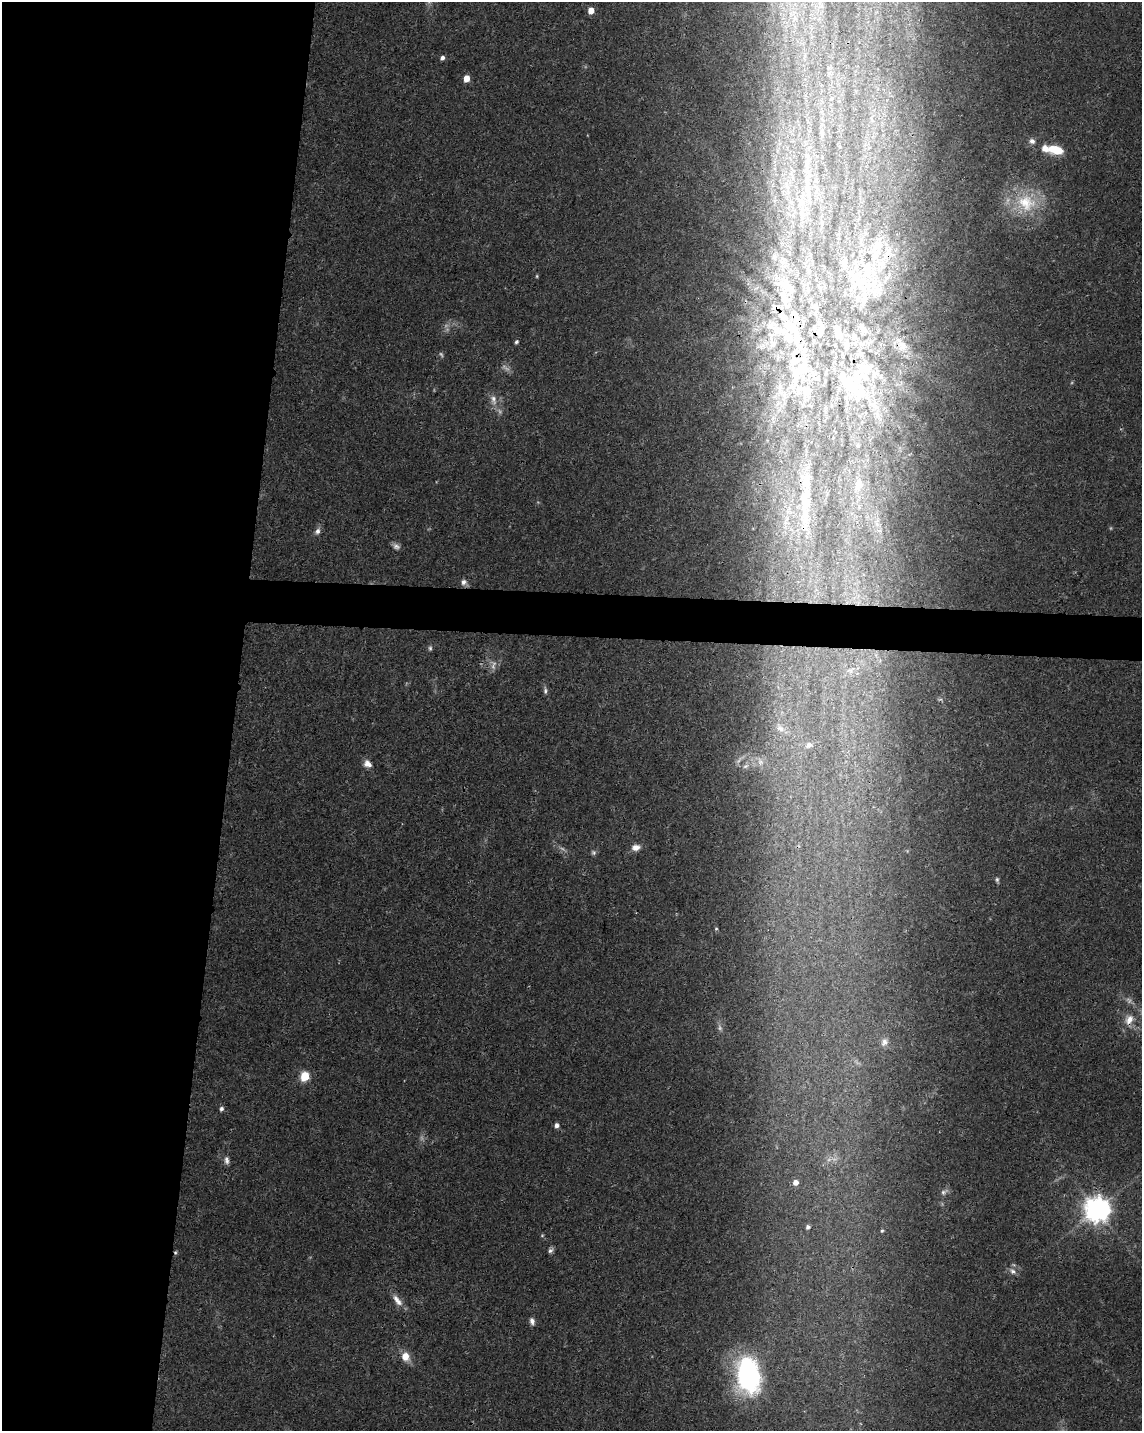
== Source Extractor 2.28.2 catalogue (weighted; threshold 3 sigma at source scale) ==
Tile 5 of 4 x 3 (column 1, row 2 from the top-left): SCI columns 4-1143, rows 1661-3089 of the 4572 x 4802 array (HDU 1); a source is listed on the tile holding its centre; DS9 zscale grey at full resolution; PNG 1144 x 1433 px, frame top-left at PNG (2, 2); no overlay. Shown black and unused: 23% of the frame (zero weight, under 3 of 4 exposures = <1% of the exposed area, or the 3 px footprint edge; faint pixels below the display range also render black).
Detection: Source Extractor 2.28.2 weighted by HDU 2 'WHT'; one run over the whole footprint, this tile lists its part. Background 0.0366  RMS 0.0033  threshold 0.015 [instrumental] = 3 sigma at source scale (4.5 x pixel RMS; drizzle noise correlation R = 1.50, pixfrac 1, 0.0396/0.0396 arcsec/px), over >= 5 px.
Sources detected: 96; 13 too faint to see at this stretch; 1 cosmic-ray / hot-pixel residue — not listed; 22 inside a brighter listed object's ellipse — not listed separately; the other 60 listed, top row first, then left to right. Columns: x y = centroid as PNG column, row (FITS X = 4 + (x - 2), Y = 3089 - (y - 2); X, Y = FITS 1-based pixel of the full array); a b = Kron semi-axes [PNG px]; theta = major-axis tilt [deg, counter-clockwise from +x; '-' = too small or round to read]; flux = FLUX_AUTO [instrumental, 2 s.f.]
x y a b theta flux
591 10 5 5 - 4.2
442 58 5 4 - 1.2
466 78 5 4 - 4.6
1032 141 9 7 -21 1.4
1056 150 16 9 -13 7.5
807 182 27 8 -86 5.4
801 203 18 9 68 5.3
1026 203 33 27 -15 19
887 253 39 20 59 18
782 260 15 11 54 4.3
537 276 4 4 - 0.36
858 281 35 28 82 17
785 285 37 20 -33 14
775 329 36 14 -41 11
863 329 10 7 -23 0.99
794 333 56 15 -60 17
838 333 11 4 -73 2.1
516 342 5 4 - 0.64
902 345 25 12 -57 5.5
762 346 11 7 22 2.3
801 367 43 23 51 17
854 384 42 35 -74 26
493 400 17 9 -77 2.9
858 445 4 4 - 0.51
805 481 20 15 -75 5.7
859 484 7 6 - 5.4
806 513 36 11 81 9.6
787 519 12 6 59 2.2
317 531 10 7 64 1.4
396 546 10 7 -39 1.3
464 582 8 7 - 1.4
430 648 7 5 -90 0.67
545 691 10 5 -86 0.89
780 728 16 10 -43 3.5
809 745 8 6 23 1.6
760 762 13 8 -73 2.5
368 764 10 8 -37 2.4
745 766 9 6 27 1.2
636 847 11 8 11 2.5
593 852 7 6 - 0.78
997 879 6 5 - 0.64
716 929 4 4 - 0.38
1129 1020 17 11 77 4.5
884 1042 11 9 69 1.7
305 1076 6 5 - 18
221 1109 6 5 - 0.92
556 1125 5 4 - 1.6
227 1160 11 6 -81 1.4
795 1182 5 5 - 2.4
944 1192 12 7 32 1.3
1097 1210 8 8 - 410
808 1227 4 4 - 1
882 1231 4 3 - 0.48
542 1235 5 5 - 0.39
550 1250 8 5 37 0.96
1013 1271 11 7 -41 1.6
397 1300 19 7 -51 3
532 1321 9 5 -77 1.4
405 1356 9 8 - 4.6
748 1375 29 18 -83 80
Overlapping masked pixels (flux is a lower limit): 8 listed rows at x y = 887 253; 794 333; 902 345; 801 367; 854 384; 805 481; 806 513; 1129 1020